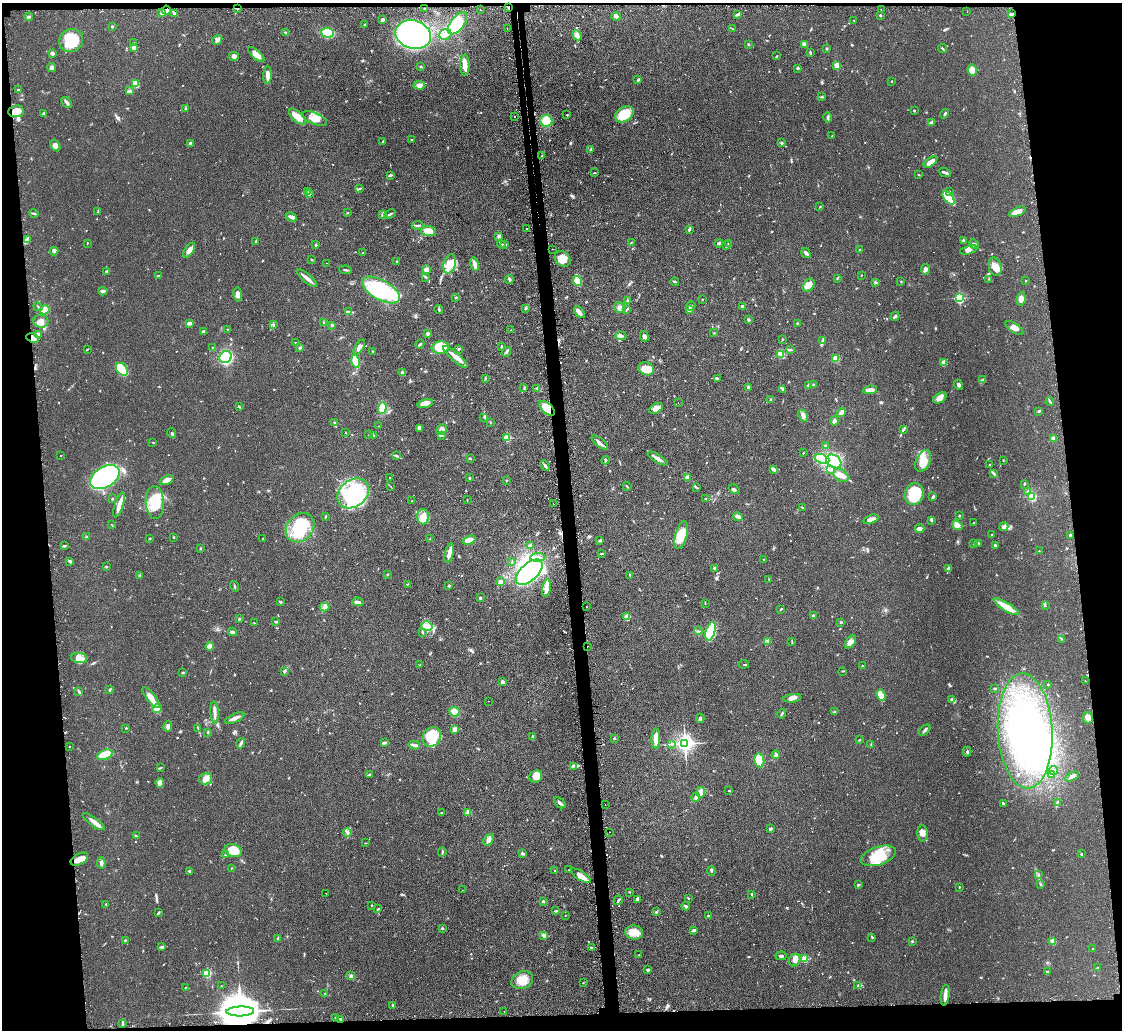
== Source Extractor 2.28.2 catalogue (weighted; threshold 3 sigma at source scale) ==
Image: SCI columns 27-4506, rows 150-4259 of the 4533 x 4505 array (HDU 1 of 3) = the unmasked area's bounding box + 8 px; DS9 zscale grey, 4 x 4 block average (1 PNG px = mean of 4 x 4 image px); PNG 1124 x 1032 px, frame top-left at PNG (2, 3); each listed source drawn as its Kron ellipse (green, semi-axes under 4 px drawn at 4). Shown black and unused: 12% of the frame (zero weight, under 2 of 3 exposures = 4% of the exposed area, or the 3 px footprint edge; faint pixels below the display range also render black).
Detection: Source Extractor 2.28.2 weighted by HDU 2 'WHT'. Background 0.0924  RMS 0.0061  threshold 0.0274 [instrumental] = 3 sigma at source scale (4.5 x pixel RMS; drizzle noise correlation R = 1.50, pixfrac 1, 0.05/0.05 arcsec/px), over >= 5 px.
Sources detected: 961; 49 inside a brighter object's white glare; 56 cosmic-ray / hot-pixel residue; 1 long thin detection or spike segment (spike, bleed or trail) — neither listed nor drawn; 17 coinciding with a brighter row at this scale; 39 inside a brighter listed object's ellipse — not listed separately; of the other 799, all 500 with FLUX_AUTO >= 1.75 (the completeness limit of this list) listed and drawn (299 fainter detections not listed), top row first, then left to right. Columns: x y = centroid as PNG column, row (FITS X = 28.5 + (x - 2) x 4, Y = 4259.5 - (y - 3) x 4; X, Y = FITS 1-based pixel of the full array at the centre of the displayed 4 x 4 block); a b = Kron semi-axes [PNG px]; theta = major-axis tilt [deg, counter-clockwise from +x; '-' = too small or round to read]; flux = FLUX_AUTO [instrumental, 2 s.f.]
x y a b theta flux
425 8 2 2 - 2.2
509 8 4 2 - 3.6
237 9 2 2 - 4.2
881 9 2 2 - 3.3
167 10 5 4 - 15
480 10 2 2 - 2.6
967 11 2 2 - 2.2
162 12 3 3 - 9.6
175 13 4 2 - 11
737 14 2 2 - 2.9
1011 14 3 2 - 12
880 15 2 2 - 11
616 16 4 3 - 6.2
29 17 4 3 - 6.4
383 20 3 2 - 11
854 20 2 2 - 2.5
457 23 13 6 51 130
365 24 2 2 - 2.8
112 26 2 2 - 13
507 28 2 2 - 2.1
733 29 2 2 - 2
286 33 3 2 - 4.7
327 33 6 5 - 79
413 34 18 14 -18 1100
445 34 6 5 - 21
577 35 5 4 - 16
217 40 5 3 - 8.2
71 41 12 11 - 120
134 43 2 2 - 9.1
748 44 2 2 - 10
804 44 4 3 - 18
134 48 4 3 - 11
827 49 3 2 - 2.9
943 49 5 2 - 3.2
52 53 3 3 - 10
810 53 4 2 - 4.3
256 54 10 4 -41 31
234 56 5 2 - 6.3
777 56 2 2 - 2.7
465 65 11 4 89 28
837 65 2 2 - 120
52 67 4 3 - 10
421 67 3 2 - 2.6
798 68 3 3 - 4.4
972 70 5 4 - 47
267 75 8 4 87 19
638 80 4 2 - 3.9
892 81 2 2 - 2.8
135 83 4 2 - 6.1
419 85 6 4 -2 15
18 90 2 2 - 6
130 91 3 2 - 4.6
822 97 3 2 - 4.1
67 102 6 3 -47 8.1
185 109 3 2 - 3.9
914 110 2 2 - 3.6
16 111 8 6 4 39
43 113 4 2 - 4.2
624 114 10 7 34 84
945 114 5 2 - 5.1
567 115 2 2 - 2.4
515 116 2 2 - 7.1
297 117 11 5 -43 43
828 117 5 2 - 4.9
314 118 13 5 -23 37
546 121 6 6 - 76
932 122 4 2 - 11
832 136 2 2 - 1.8
411 140 2 2 - 3.5
383 141 4 2 - 3.1
781 142 3 2 - 2.7
190 143 3 2 - 6.9
55 145 6 4 -57 14
590 150 3 2 - 3.9
542 156 2 2 - 2.5
930 162 8 3 38 30
945 172 6 2 -19 8.8
595 173 3 2 - 2.4
391 175 4 2 - 3.8
918 175 3 2 - 2.1
360 188 3 2 - 4.3
949 191 2 2 - 2.9
308 192 2 2 - 2.1
309 194 2 2 - 19
949 198 8 3 -52 220
820 206 3 2 - 2.5
98 212 3 2 - 2.3
1017 212 9 4 24 28
347 213 2 2 - 2
34 214 5 2 - 4.6
390 214 6 2 24 5.5
382 215 3 2 - 5.7
291 217 6 2 -23 15
418 225 6 2 4 7.6
526 228 2 2 - 2.8
689 229 3 2 - 3.7
429 231 7 5 -3 43
498 237 3 2 - 3.9
28 239 4 2 - 7.6
963 240 2 2 - 5
256 241 4 2 - 3.2
631 242 3 2 - 2.8
87 243 2 2 - 2.4
719 243 4 2 - 6.4
729 243 2 2 - 12
501 244 4 2 - 3.9
505 244 3 2 - 8
974 244 5 4 - 9.4
316 245 2 2 - 1.8
726 246 2 2 - 2.9
553 249 2 2 - 5.7
189 250 8 3 57 26
859 250 2 2 - 4.4
968 250 9 3 17 18
54 251 4 3 - 5.5
363 253 3 2 - 2.1
806 253 5 3 - 9.9
563 259 8 7 - 38
312 260 3 2 - 1.9
397 261 2 2 - 3.3
327 263 2 2 - 4.6
450 264 10 6 75 45
475 264 7 3 -75 17
995 267 9 6 -73 26
426 269 3 2 - 22
925 269 5 3 - 11
346 270 6 2 -8 4.7
107 271 4 2 - 6.3
158 275 3 2 - 2.1
862 275 2 2 - 2
426 277 4 2 - 3.3
307 278 12 2 -40 24
837 278 3 2 - 2.3
509 279 4 3 - 6.2
989 279 3 2 - 2
577 281 5 4 - 43
1026 281 2 2 - 2.6
675 282 4 2 - 3.9
875 282 3 2 - 2.6
901 282 2 2 - 2.6
808 285 7 5 52 36
381 290 21 10 -29 390
103 291 4 2 - 12
238 295 7 3 -83 18
456 298 2 2 - 3.1
959 298 2 2 - 470
702 299 2 2 - 1.9
1021 299 7 4 82 22
628 300 3 3 - 4.2
691 306 5 2 - 4.4
742 306 2 2 - 5.9
38 307 5 2 - 3.9
619 307 6 5 - 15
439 309 4 2 - 5.3
525 309 4 2 - 3
45 310 5 3 - 35
627 310 2 2 - 1.9
689 310 3 2 - 12
348 312 4 2 - 5.1
579 312 7 3 -49 11
895 316 5 2 - 7.6
749 319 2 2 - 16
41 321 7 6 - 27
324 322 2 2 - 2.2
190 323 4 2 - 19
797 323 3 2 - 4.3
273 324 3 2 - 2.9
332 325 3 2 - 2.6
1014 328 10 4 -35 18
227 329 2 2 - 2.3
511 330 2 2 - 1.9
204 331 3 2 - 3.1
428 333 2 2 - 27
714 333 2 2 - 2.1
38 334 3 3 - 9.2
621 336 5 3 - 9.9
644 336 5 3 - 7.8
32 338 6 4 -24 19
782 339 2 2 - 2.6
823 340 2 2 - 2.3
296 343 2 2 - 1.9
420 344 5 2 - 4.4
501 346 3 2 - 2.7
300 347 2 2 - 2.3
359 347 8 3 58 15
440 347 9 6 7 95
213 348 3 2 - 2.9
87 349 3 2 - 3.3
459 349 2 2 - 3.4
790 350 3 2 - 7.5
373 351 2 2 - 7.1
506 352 5 2 - 6
781 354 3 2 - 4.4
226 357 6 5 - 190
456 357 16 3 -41 38
836 359 3 3 - 35
355 361 6 3 -77 96
944 363 3 3 - 24
122 369 7 5 -53 93
646 369 8 6 -27 47
403 373 4 3 - 9.8
485 378 2 2 - 2.5
717 378 3 2 - 3.3
982 380 3 2 - 3.3
809 385 3 2 - 11
814 385 3 2 - 3.7
958 385 5 2 - 5.7
748 387 4 2 - 4.7
524 388 3 2 - 3.2
537 388 2 2 - 2.5
783 389 4 3 - 5.9
870 390 7 3 8 20
940 398 7 4 32 18
770 400 3 2 - 5.5
678 402 2 2 - 7.6
1050 402 4 2 - 4
425 403 8 3 15 30
239 407 3 2 - 3.4
382 408 6 3 87 54
547 408 9 5 -42 62
656 408 7 4 29 17
1039 411 2 2 - 5.3
841 413 5 3 - 22
803 416 6 3 -63 16
484 417 2 2 - 2.2
834 421 4 3 - 10
490 422 2 2 - 2.2
334 423 3 2 - 3.7
379 426 2 2 - 1.8
419 428 3 3 - 6.9
903 429 4 2 - 5.2
441 430 6 5 - 15
346 432 2 2 - 1.8
172 433 5 3 - 6.4
369 435 3 2 - 1.8
373 435 2 2 - 2.2
442 435 4 2 - 4.3
507 438 2 2 - 170
1053 438 2 2 - 59
153 442 4 2 - 1.8
600 443 10 2 -39 12
825 446 2 2 - 23
803 453 3 2 - 1.8
61 455 2 2 - 1.8
397 456 2 2 - 2.3
470 458 2 2 - 3.2
658 458 11 3 -31 16
822 459 7 4 -22 110
605 460 4 2 - 5.1
1003 460 2 2 - 1.8
834 461 8 6 -34 210
923 461 11 7 64 69
990 464 2 2 - 2.3
545 465 6 2 -46 6.8
773 469 4 3 - 8.8
830 470 4 3 - 5.8
994 473 3 2 - 3.5
841 475 8 5 -34 25
105 477 16 10 32 530
687 477 2 2 - 58
390 478 2 2 - 3
469 478 3 2 - 3.9
167 480 7 3 23 23
506 480 2 2 - 9.8
1024 484 3 2 - 2.9
390 486 3 2 - 1.9
627 486 4 2 - 3.1
696 487 4 2 - 3.5
734 489 6 3 -35 7.9
1028 492 4 2 - 6.4
353 493 17 13 37 330
914 494 11 9 70 160
933 496 4 2 - 4.6
1032 496 2 2 - 330
112 499 2 2 - 8.4
706 499 2 2 - 5.6
467 500 2 2 - 1.9
412 501 2 2 - 2.2
155 502 16 9 -86 87
553 504 2 2 - 29
119 505 13 3 73 28
802 507 3 2 - 2.9
959 515 2 2 - 3.4
325 516 3 2 - 2.7
423 517 7 6 - 33
738 517 5 3 - 11
871 519 8 3 19 17
931 520 3 2 - 4.4
974 523 2 2 - 2.8
112 525 3 2 - 1.9
957 525 6 3 -37 11
1004 527 4 3 - 9
300 528 16 13 49 160
920 528 5 3 - 24
992 534 2 2 - 1.9
681 535 14 6 75 71
1070 535 2 2 - 7.6
87 537 3 2 - 2.9
173 537 2 2 - 2.5
149 539 3 2 - 2.5
263 539 3 2 - 2.4
430 539 2 2 - 2.3
469 540 6 3 21 31
600 540 3 2 - 5
974 544 2 2 - 1.9
978 544 4 2 - 4
530 545 3 2 - 14
995 545 2 2 - 5.6
64 546 4 2 - 4.4
200 548 3 2 - 2.5
1039 551 2 2 - 1.8
449 553 10 2 76 35
602 554 3 2 - 3.3
538 557 7 4 4 19
764 560 2 2 - 9.5
70 561 4 2 - 7
512 562 3 2 - 2
106 567 2 2 - 3.7
715 569 4 2 - 4.2
948 569 4 2 - 14
529 572 16 8 43 430
387 574 3 2 - 1.9
630 575 3 2 - 3.8
139 576 3 2 - 2.1
769 579 3 2 - 2.5
500 582 3 2 - 15
408 584 4 2 - 3.3
449 585 3 2 - 4.4
234 586 5 2 - 4.2
546 588 9 4 80 18
480 598 2 2 - 18
280 602 3 2 - 3.6
358 602 5 2 - 6.7
705 603 2 2 - 2
1045 606 2 2 - 2.4
324 607 5 4 - 10
586 607 2 2 - 16
1006 607 14 3 -32 55
781 609 3 2 - 3.2
813 616 2 2 - 7.1
627 617 4 3 - 38
239 619 2 2 - 2
276 622 2 2 - 2.8
841 622 2 2 - 11
254 623 2 2 - 2.1
427 626 6 4 -17 20
698 631 4 2 - 4.4
710 631 9 4 74 240
232 632 4 2 - 4.6
422 632 3 2 - 3.4
1062 639 2 2 - 1.9
768 641 3 2 - 3.4
792 642 3 2 - 2.4
850 642 7 4 53 19
210 646 4 3 - 24
587 646 2 2 - 3.5
79 658 8 5 -4 26
744 664 5 2 - 3.1
420 665 3 2 - 3
862 666 3 2 - 2.1
284 671 3 2 - 5
842 671 2 2 - 2.2
183 672 3 2 - 3
503 681 3 2 - 4.2
1085 681 2 2 - 2.1
1048 684 2 2 - 6.9
994 688 2 2 - 5.5
109 690 4 2 - 3.7
79 691 2 2 - 2
881 695 5 3 - 63
151 698 13 4 -53 35
792 698 9 3 7 19
951 699 3 2 - 5
488 701 2 2 - 3.6
157 708 5 3 - 13
835 711 3 2 - 2.1
215 712 11 3 -86 17
454 712 5 4 - 35
782 714 5 2 - 4.4
235 718 10 2 23 19
700 718 4 3 - 6.1
1088 718 5 5 - 27
168 726 5 3 - 9.9
126 728 2 2 - 2.5
198 728 2 2 - 1.9
454 729 2 2 - 25
925 730 7 2 41 6
1025 731 57 27 -87 730
208 732 2 2 - 4.3
533 736 3 2 - 3.2
432 737 10 8 54 98
614 738 2 2 - 15
656 739 10 3 89 42
859 740 3 2 - 2.6
241 743 5 2 - 7.8
384 743 4 2 - 8
685 743 3 3 - 2100
671 744 3 2 - 3.3
414 745 6 2 -11 16
871 745 2 2 - 2.2
69 746 2 2 - 2.3
967 752 5 2 - 5.3
105 755 8 4 21 46
776 755 4 3 - 9
759 760 7 5 -78 74
573 766 4 2 - 4.3
160 768 3 2 - 2.4
1053 770 5 3 - 8.3
1051 774 2 2 - 2.6
370 775 4 2 - 4.3
536 776 7 6 - 39
1072 776 7 3 29 13
206 779 6 5 - 19
160 783 5 3 - 17
729 791 3 2 - 2.7
701 792 5 3 - 25
696 797 5 2 - 8.2
560 803 6 3 -41 12
1003 803 3 2 - 6.1
1057 803 4 2 - 3.7
605 804 2 2 - 2.9
468 812 3 2 - 4.8
441 813 2 2 - 2.1
94 822 13 3 -36 22
770 829 4 2 - 3.9
609 832 2 2 - 4.9
347 833 4 2 - 5.7
923 833 8 5 -89 17
136 836 4 2 - 4.5
489 840 6 4 52 13
365 843 2 2 - 2.1
233 851 8 6 -19 88
442 852 4 2 - 4.2
523 853 4 3 - 5.2
1081 854 2 2 - 2.7
226 855 3 2 - 2.2
878 856 18 9 19 110
79 859 9 5 29 32
101 863 5 3 - 10
231 868 2 2 - 2
569 869 3 2 - 2.1
554 870 2 2 - 4.7
189 871 4 2 - 3.5
712 871 5 2 - 4.8
1038 875 4 2 - 4.5
581 876 11 4 -33 27
1040 884 3 2 - 3
858 885 3 2 - 4.9
959 887 2 2 - 1.9
462 890 2 2 - 2
630 892 2 2 - 2
326 893 2 2 - 5.3
752 894 3 2 - 3.4
688 898 3 2 - 2.1
637 899 3 2 - 12
618 900 5 2 - 5.3
543 901 2 2 - 19
106 904 2 2 - 2.8
372 905 3 2 - 1.8
685 906 4 2 - 4.9
378 909 4 2 - 3.1
556 911 4 2 - 3.7
656 912 2 2 - 2.8
158 913 3 2 - 5.2
565 915 2 2 - 1.9
708 916 2 2 - 18
442 928 2 2 - 3.5
694 930 4 2 - 7.3
634 933 9 7 -6 34
544 935 3 2 - 17
872 937 2 2 - 3.2
278 939 3 2 - 6.9
125 940 2 2 - 3.8
912 941 2 2 - 4.1
1053 941 2 2 - 120
162 947 3 2 - 6.4
591 948 3 2 - 6.3
1093 949 2 2 - 2.1
639 955 2 2 - 2.3
781 956 5 3 - 6.7
805 959 2 2 - 140
795 960 6 5 - 16
1098 968 3 2 - 4.3
648 970 3 2 - 5.4
1047 972 3 2 - 3.3
207 974 2 2 - 240
351 976 4 3 - 8.4
522 980 11 8 21 46
583 983 2 2 - 2
221 986 2 2 - 1.9
858 986 3 2 - 3.2
186 988 3 2 - 2.7
325 994 3 2 - 2.9
945 995 10 3 82 23
393 1005 2 2 - 5.5
240 1011 14 5 1 18000
504 1012 2 2 - 2.2
335 1018 4 2 - 2.6
340 1019 3 2 - 3.7
122 1023 4 2 - 8.2
Overlapping masked pixels (flux is a lower limit): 8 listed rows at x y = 509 8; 237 9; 167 10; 1011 14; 32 338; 547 408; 587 646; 240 1011
Diffuse or blended objects may show on this block-average render without a row.